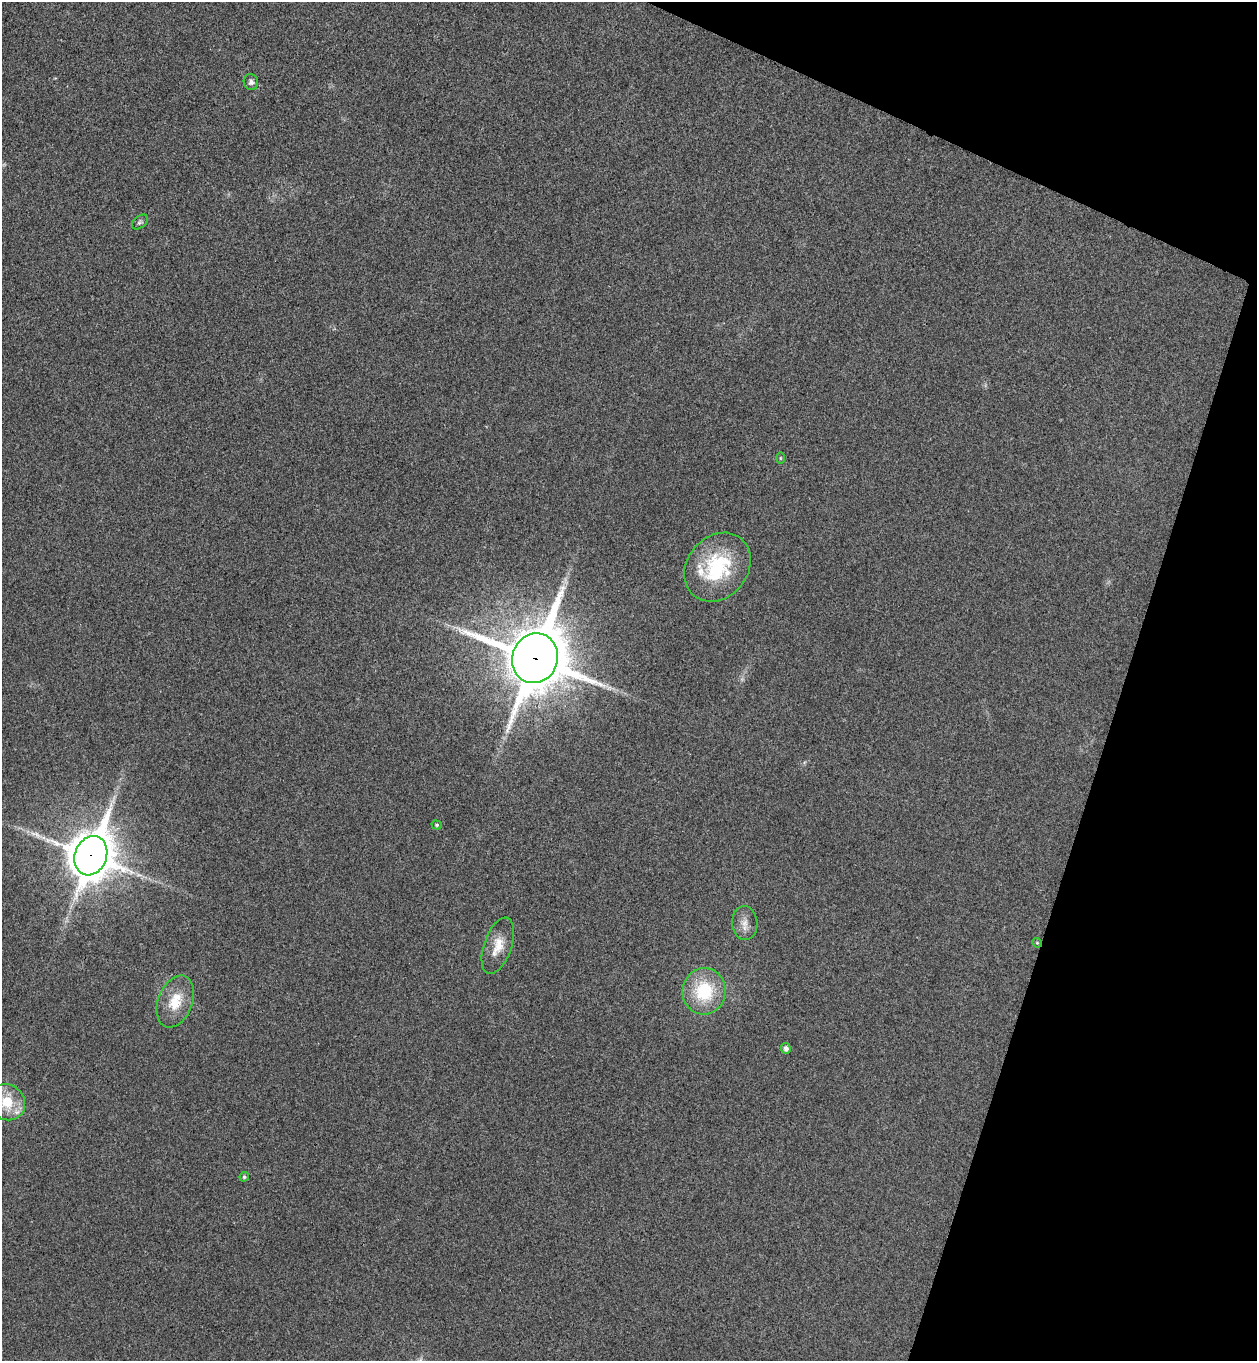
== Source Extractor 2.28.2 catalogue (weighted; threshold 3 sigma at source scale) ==
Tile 8 of 4 x 4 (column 4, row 2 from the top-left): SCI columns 3959-5213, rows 2745-4103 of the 5534 x 5489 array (HDU 1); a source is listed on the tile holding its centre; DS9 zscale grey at full resolution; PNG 1259 x 1363 px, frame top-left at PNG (2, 2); each listed source drawn as its Kron ellipse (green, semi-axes under 4 px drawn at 4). Shown black and unused: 16% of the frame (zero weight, under 3 of 4 exposures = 6% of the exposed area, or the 3 px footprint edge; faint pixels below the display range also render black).
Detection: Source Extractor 2.28.2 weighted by HDU 2 'WHT'; one run over the whole footprint, this tile lists its part. Background 0.0414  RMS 0.0068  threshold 0.0308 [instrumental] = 3 sigma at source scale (4.5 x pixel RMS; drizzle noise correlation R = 1.50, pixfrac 1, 0.05/0.05 arcsec/px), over >= 5 px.
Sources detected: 19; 2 too faint to see at this stretch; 1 long thin detection or spike segment (spike, bleed or trail) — neither listed nor drawn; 1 inside a brighter listed object's ellipse — not listed separately; the other 15 listed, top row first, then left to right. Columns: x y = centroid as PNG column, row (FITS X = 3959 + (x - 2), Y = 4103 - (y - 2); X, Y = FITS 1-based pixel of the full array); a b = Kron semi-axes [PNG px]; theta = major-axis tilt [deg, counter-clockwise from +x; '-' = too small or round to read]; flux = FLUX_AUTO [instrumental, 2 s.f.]
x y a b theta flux
251 82 8 7 - 2.8
140 222 9 5 40 1.6
780 458 6 4 90 0.76
717 567 37 30 50 56
535 658 25 23 69 4700
437 825 5 4 - 1.2
91 856 20 16 69 2400
745 923 17 12 -85 6.7
1037 943 5 4 - 0.86
498 946 29 13 70 13
704 991 23 21 85 40
175 1001 27 17 68 19
786 1048 5 4 - 2.8
7 1102 19 17 -40 22
244 1177 5 4 - 1.3
Overlapping masked pixels (flux is a lower limit): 2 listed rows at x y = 535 658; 91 856
Isophote crosses this tile's border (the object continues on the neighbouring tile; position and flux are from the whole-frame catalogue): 1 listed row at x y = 7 1102